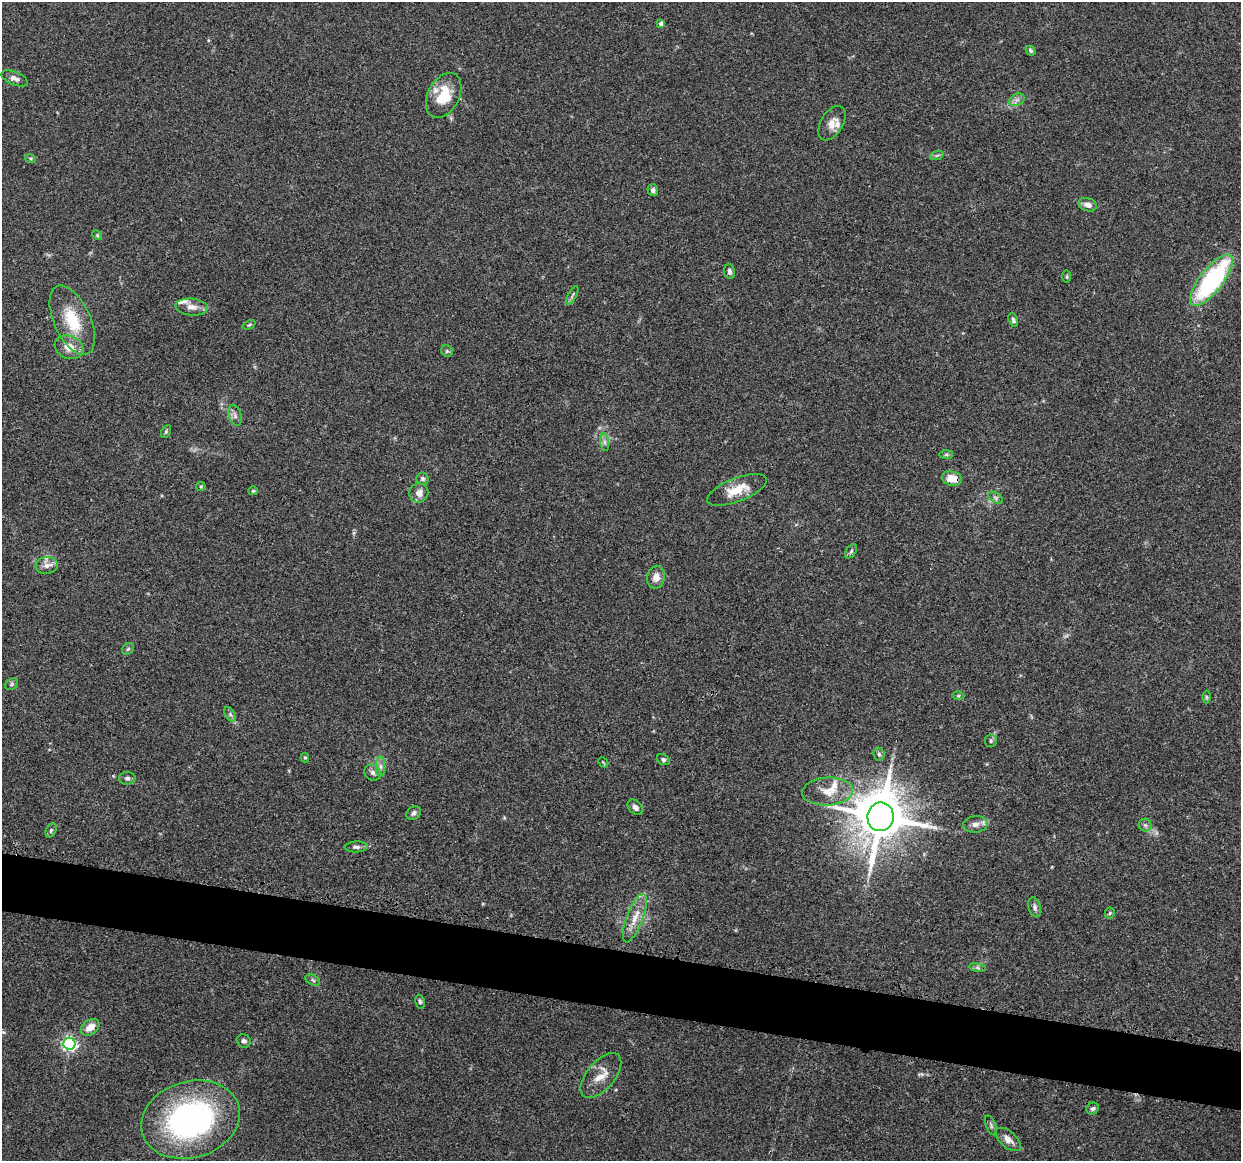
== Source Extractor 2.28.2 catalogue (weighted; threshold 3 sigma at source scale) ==
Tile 6 of 4 x 4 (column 2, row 2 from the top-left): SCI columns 1260-2498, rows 2444-3602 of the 5005 x 5016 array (HDU 1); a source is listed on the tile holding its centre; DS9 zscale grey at full resolution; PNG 1243 x 1163 px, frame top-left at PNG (2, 2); each listed source drawn as its Kron ellipse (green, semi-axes under 4 px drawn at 4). Shown black and unused: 5% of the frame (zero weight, under 3 of 4 exposures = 2% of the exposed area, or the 3 px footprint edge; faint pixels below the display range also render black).
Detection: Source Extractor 2.28.2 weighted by HDU 2 'WHT'; one run over the whole footprint, this tile lists its part. Background 0.0837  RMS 0.0063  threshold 0.0283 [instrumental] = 3 sigma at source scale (4.5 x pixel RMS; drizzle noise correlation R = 1.50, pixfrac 1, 0.05/0.05 arcsec/px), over >= 5 px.
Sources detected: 75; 1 too faint to see at this stretch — neither listed nor drawn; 4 inside a brighter listed object's ellipse — not listed separately; the other 70 listed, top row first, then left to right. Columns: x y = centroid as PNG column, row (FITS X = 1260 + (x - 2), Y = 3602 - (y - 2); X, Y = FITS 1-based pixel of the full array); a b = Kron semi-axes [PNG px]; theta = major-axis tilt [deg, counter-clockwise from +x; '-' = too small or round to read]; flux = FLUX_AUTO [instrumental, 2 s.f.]
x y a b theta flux
661 23 4 4 - 2.1
1031 51 5 4 - 1.1
15 78 14 6 -23 3.5
444 95 24 15 63 20
1017 100 8 6 29 2.3
832 123 19 11 58 6.5
937 155 7 4 19 1.1
30 158 5 3 - 0.8
653 190 6 5 - 1.9
1088 205 9 6 -18 4.2
97 235 5 4 - 0.77
729 271 7 5 -83 1.7
1067 277 6 3 -90 0.78
1211 280 31 11 52 88
572 296 10 3 61 1.3
192 307 16 8 -5 5
72 320 37 18 -65 26
1013 320 7 4 -70 1.4
249 325 7 4 22 0.84
69 347 15 11 -23 8
447 351 6 5 - 1
235 415 11 6 -73 2.5
166 432 7 4 64 1.1
605 442 9 4 -82 1.9
946 454 7 4 1 1.2
423 479 6 6 - 1.5
952 479 10 7 -14 9.6
201 486 5 4 - 0.7
737 490 32 11 21 14
253 491 5 4 - 0.72
419 493 9 9 - 4.5
996 498 8 5 -32 1.6
851 551 8 5 55 1.2
47 566 11 8 7 3.6
656 577 11 9 79 5.2
128 649 6 5 - 1.1
12 684 7 5 38 1.1
958 696 6 4 1 1
1206 697 6 4 -89 0.85
230 714 8 5 -59 1.5
991 741 6 5 - 1.2
879 754 6 5 - 1.3
305 758 4 4 - 0.85
663 759 7 5 -33 1.4
603 762 6 4 -45 0.7
381 766 10 4 -90 2.1
373 772 8 7 - 2.3
127 778 8 6 2 1.7
828 791 25 14 3 12
635 807 9 6 -47 2.6
414 813 8 6 41 2.1
880 817 14 13 - 3400
975 824 12 8 5 3.8
1145 825 6 6 - 1.5
51 830 8 5 64 1.2
356 847 11 5 2 2
1035 907 10 6 -76 2.2
1110 913 5 5 - 0.9
635 918 26 8 69 9
977 968 8 4 -9 1.3
313 980 8 5 -27 1.3
420 1002 7 4 -80 1.2
90 1027 10 7 37 7
244 1041 7 6 - 1.8
69 1044 6 6 - 160
601 1075 27 14 50 9.9
1093 1109 6 5 - 1.4
190 1120 50 38 16 160
991 1125 10 5 -68 1.5
1008 1139 15 8 -41 4.7
Overlapping masked pixels (flux is a lower limit): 1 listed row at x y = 952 479